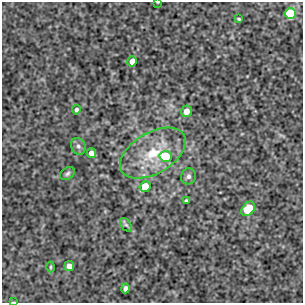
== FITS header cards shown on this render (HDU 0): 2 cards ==
NAXIS1  =                  301
NAXIS2  =                  301

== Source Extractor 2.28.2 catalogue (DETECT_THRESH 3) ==
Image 301 x 301 px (HDU 0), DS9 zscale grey, 1 PNG px = 1 image px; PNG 305 x 305 px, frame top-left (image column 1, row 301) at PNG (2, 2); each listed source drawn as its Kron ellipse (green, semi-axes under 4 px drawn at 4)
Background 120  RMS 0.64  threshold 1.91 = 3 sigma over >= 5 px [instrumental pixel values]
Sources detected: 20; all 20 listed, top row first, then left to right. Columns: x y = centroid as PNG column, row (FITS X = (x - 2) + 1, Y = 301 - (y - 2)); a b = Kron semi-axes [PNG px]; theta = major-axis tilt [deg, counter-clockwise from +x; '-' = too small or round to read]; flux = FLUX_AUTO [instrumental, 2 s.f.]
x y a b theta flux
158 2 3 2 - 30
290 14 5 5 - 4800
239 19 4 3 - 49
132 61 5 4 - 400
76 110 5 4 - 95
186 111 6 5 - 370
78 146 8 7 - 150
91 153 5 4 - 260
153 153 36 20 30 2000
166 156 6 5 - 1800
67 174 8 5 34 99
188 176 8 7 - 150
145 187 5 5 - 1200
186 201 4 3 - 78
248 209 8 5 50 1400
126 225 7 5 -53 84
69 266 5 5 - 240
50 267 5 3 - 46
125 288 5 4 - 140
14 302 3 2 - 27
At the frame edge (FLAGS 8, measured only in part): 2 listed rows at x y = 158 2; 14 302